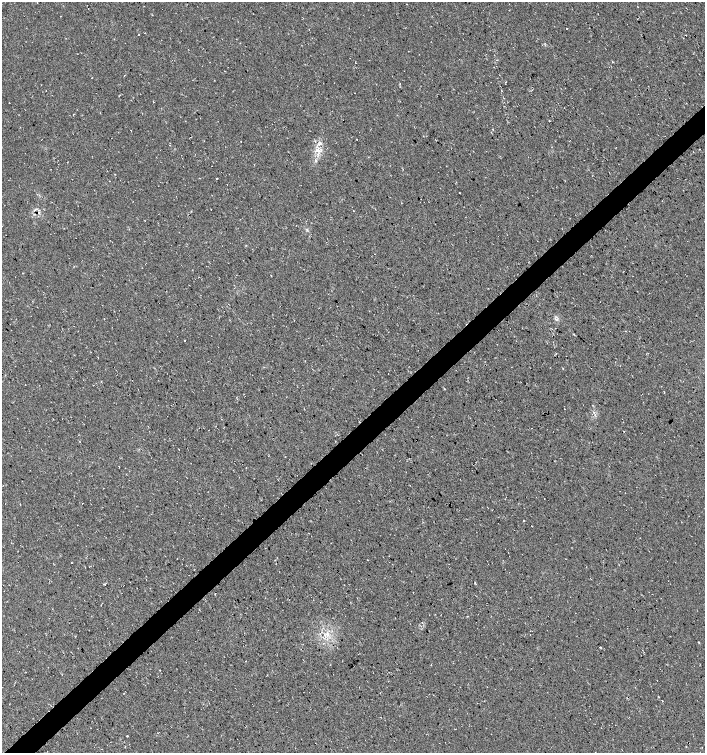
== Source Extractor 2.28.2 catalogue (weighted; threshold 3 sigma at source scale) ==
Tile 7 of 4 x 4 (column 3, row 2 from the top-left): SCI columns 2955-4360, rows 3009-4509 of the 5974 x 6011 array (HDU 1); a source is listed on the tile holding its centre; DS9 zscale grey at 2 x 2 block average (1 PNG px = mean of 2 x 2 image px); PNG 707 x 755 px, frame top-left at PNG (2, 2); no overlay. Shown black and unused: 4% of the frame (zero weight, under 3 of 4 exposures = <1% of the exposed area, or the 3 px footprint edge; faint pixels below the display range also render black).
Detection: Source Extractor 2.28.2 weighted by HDU 2 'WHT'; one run over the whole footprint, this tile lists its part. Background 0.0145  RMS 0.0052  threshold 0.0235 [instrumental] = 3 sigma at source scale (4.5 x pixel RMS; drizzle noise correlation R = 1.50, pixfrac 1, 0.0396/0.0396 arcsec/px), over >= 5 px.
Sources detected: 22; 4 cosmic-ray / hot-pixel residue — not listed; the other 18 listed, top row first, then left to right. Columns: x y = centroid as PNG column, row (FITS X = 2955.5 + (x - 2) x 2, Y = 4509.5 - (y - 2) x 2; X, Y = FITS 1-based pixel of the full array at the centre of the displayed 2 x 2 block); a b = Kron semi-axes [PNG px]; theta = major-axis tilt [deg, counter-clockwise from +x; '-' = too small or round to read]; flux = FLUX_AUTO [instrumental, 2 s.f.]
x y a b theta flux
567 29 2 2 - 0.65
355 62 2 2 - 0.48
506 82 3 2 - 0.49
357 139 2 2 - 0.44
241 142 2 2 - 0.37
320 143 5 4 - 2.3
317 150 5 5 - 5
315 160 5 3 - 1.8
354 211 2 2 - 0.44
271 275 2 2 - 0.49
444 388 2 2 - 0.58
664 392 2 2 - 0.77
53 419 2 2 - 0.46
623 431 3 2 - 0.48
487 507 2 2 - 0.89
327 636 4 3 - 2.4
698 642 2 2 - 0.83
657 680 2 2 - 0.49
Diffuse or blended objects may show on this block-average render without a row.